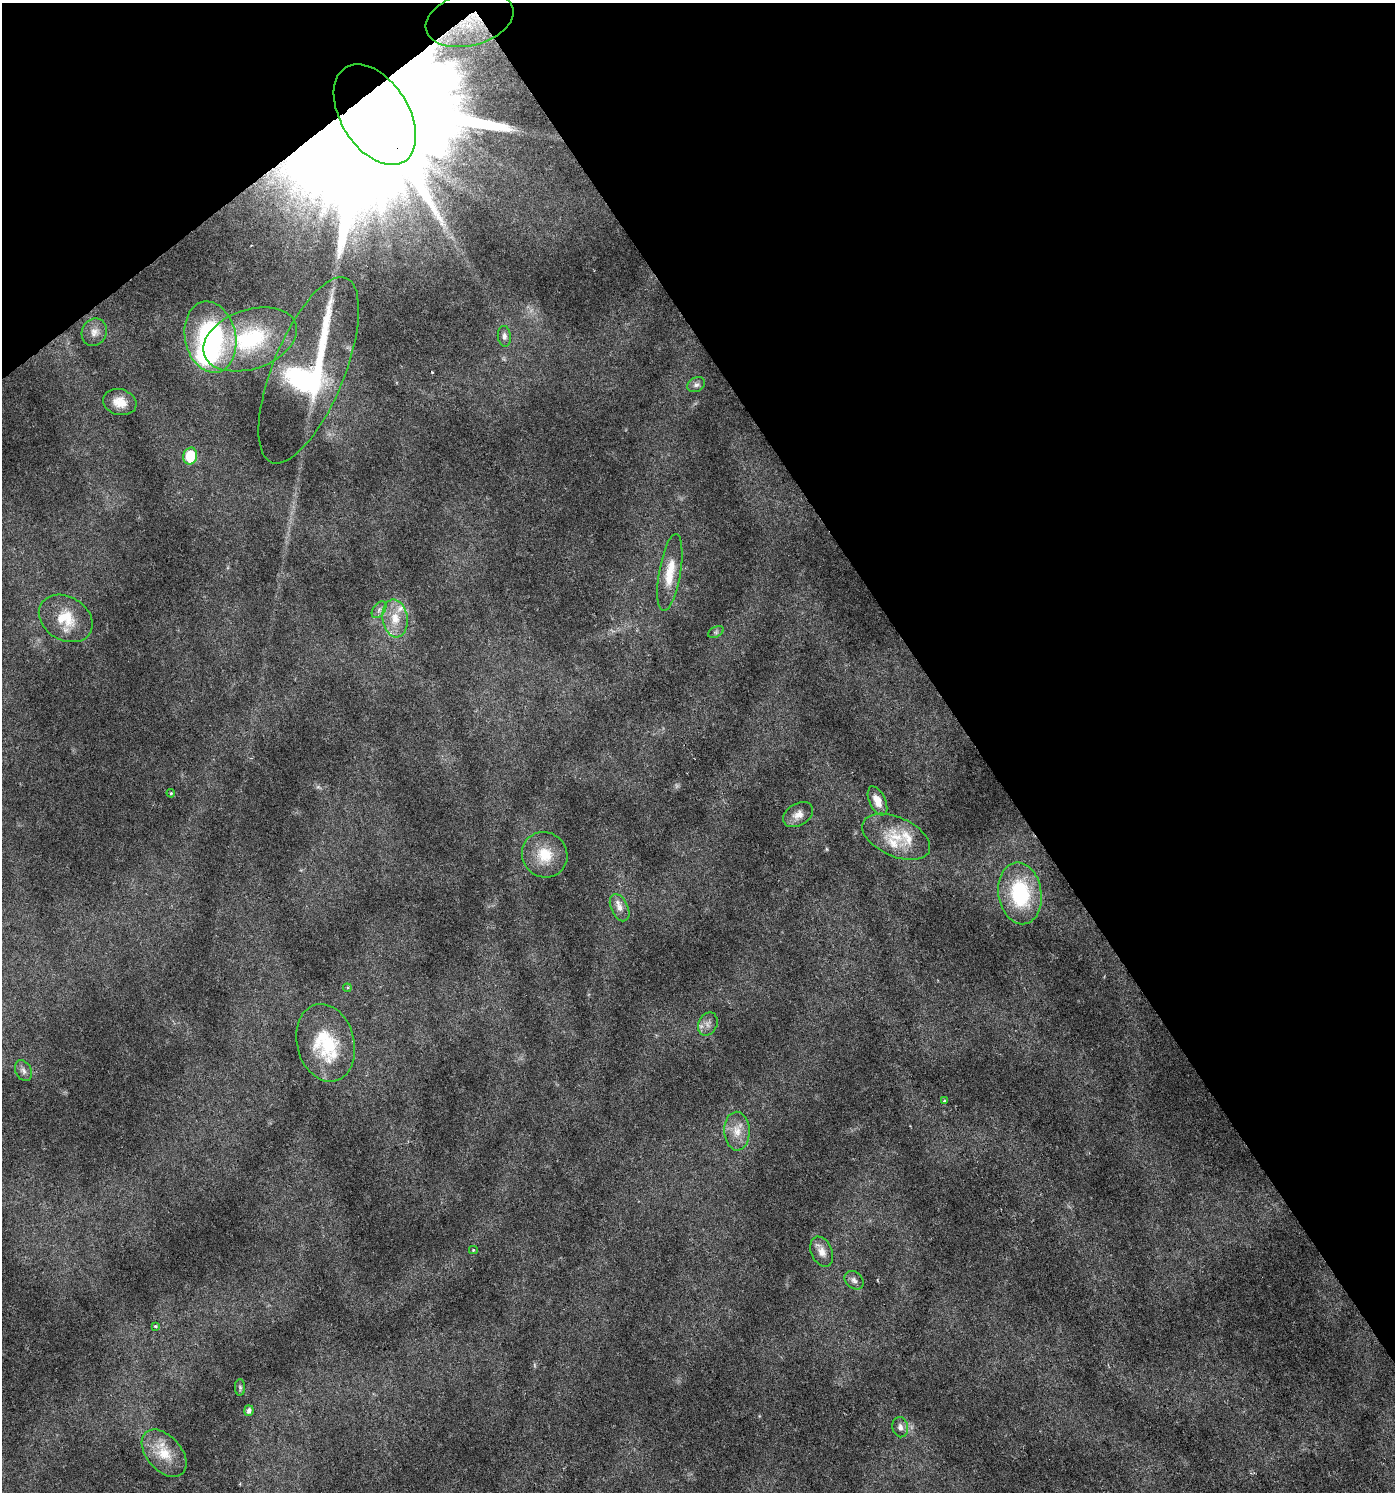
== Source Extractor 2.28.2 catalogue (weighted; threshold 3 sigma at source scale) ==
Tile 3 of 4 x 4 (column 3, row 1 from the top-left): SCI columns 2919-4311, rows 4471-5960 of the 5901 x 5965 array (HDU 1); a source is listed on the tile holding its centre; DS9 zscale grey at full resolution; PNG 1397 x 1494 px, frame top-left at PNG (2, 3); each listed source drawn as its Kron ellipse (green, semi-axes under 4 px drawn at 4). Shown black and unused: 35% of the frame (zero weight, under 3 of 6 exposures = <1% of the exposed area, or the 3 px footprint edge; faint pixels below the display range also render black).
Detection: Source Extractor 2.28.2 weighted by HDU 2 'WHT'; one run over the whole footprint, this tile lists its part. Background 0.0228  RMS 0.0022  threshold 0.00888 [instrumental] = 3 sigma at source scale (4.09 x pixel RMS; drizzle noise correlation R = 1.36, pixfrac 0.8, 0.0396/0.0396 arcsec/px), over >= 5 px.
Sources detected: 43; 2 too faint to see at this stretch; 1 inside a brighter object's white glare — neither listed nor drawn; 4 inside a brighter listed object's ellipse — not listed separately; the other 36 listed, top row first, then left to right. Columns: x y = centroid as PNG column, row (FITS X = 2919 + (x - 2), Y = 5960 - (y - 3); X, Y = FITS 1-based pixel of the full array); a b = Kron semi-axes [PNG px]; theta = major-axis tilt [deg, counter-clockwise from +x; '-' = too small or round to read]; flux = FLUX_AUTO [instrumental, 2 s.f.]
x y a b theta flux
470 19 45 26 15 11
375 115 55 34 -58 25000
94 332 14 12 62 1.7
504 336 10 6 -83 0.77
210 337 36 25 -78 34
250 339 48 29 19 18
309 370 99 36 68 40
696 385 9 7 29 0.7
120 402 17 13 -15 2.9
190 456 8 6 76 7.3
670 573 39 11 80 5.1
379 610 9 6 55 0.74
66 618 28 21 -31 6.4
395 618 19 12 -83 4
716 632 8 5 25 0.42
171 793 4 4 - 0.25
877 801 15 8 -65 2.4
798 815 16 11 31 1.9
896 837 36 19 -24 6.7
545 855 23 22 - 5.7
1020 893 31 21 -81 15
620 908 14 8 -65 1.5
347 988 4 3 - 0.2
708 1024 12 9 65 1.2
326 1043 39 28 -75 12
23 1071 11 7 -64 0.82
944 1101 4 4 - 0.33
737 1131 19 12 -87 3
473 1250 4 4 - 0.25
822 1252 16 10 -66 1.7
854 1280 10 8 -44 0.86
155 1326 3 3 - 0.22
240 1387 8 5 -89 0.36
249 1411 5 4 - 0.89
900 1427 10 8 -80 1
164 1453 27 17 -49 5
Overlapping masked pixels (flux is a lower limit): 2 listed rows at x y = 470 19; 375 115